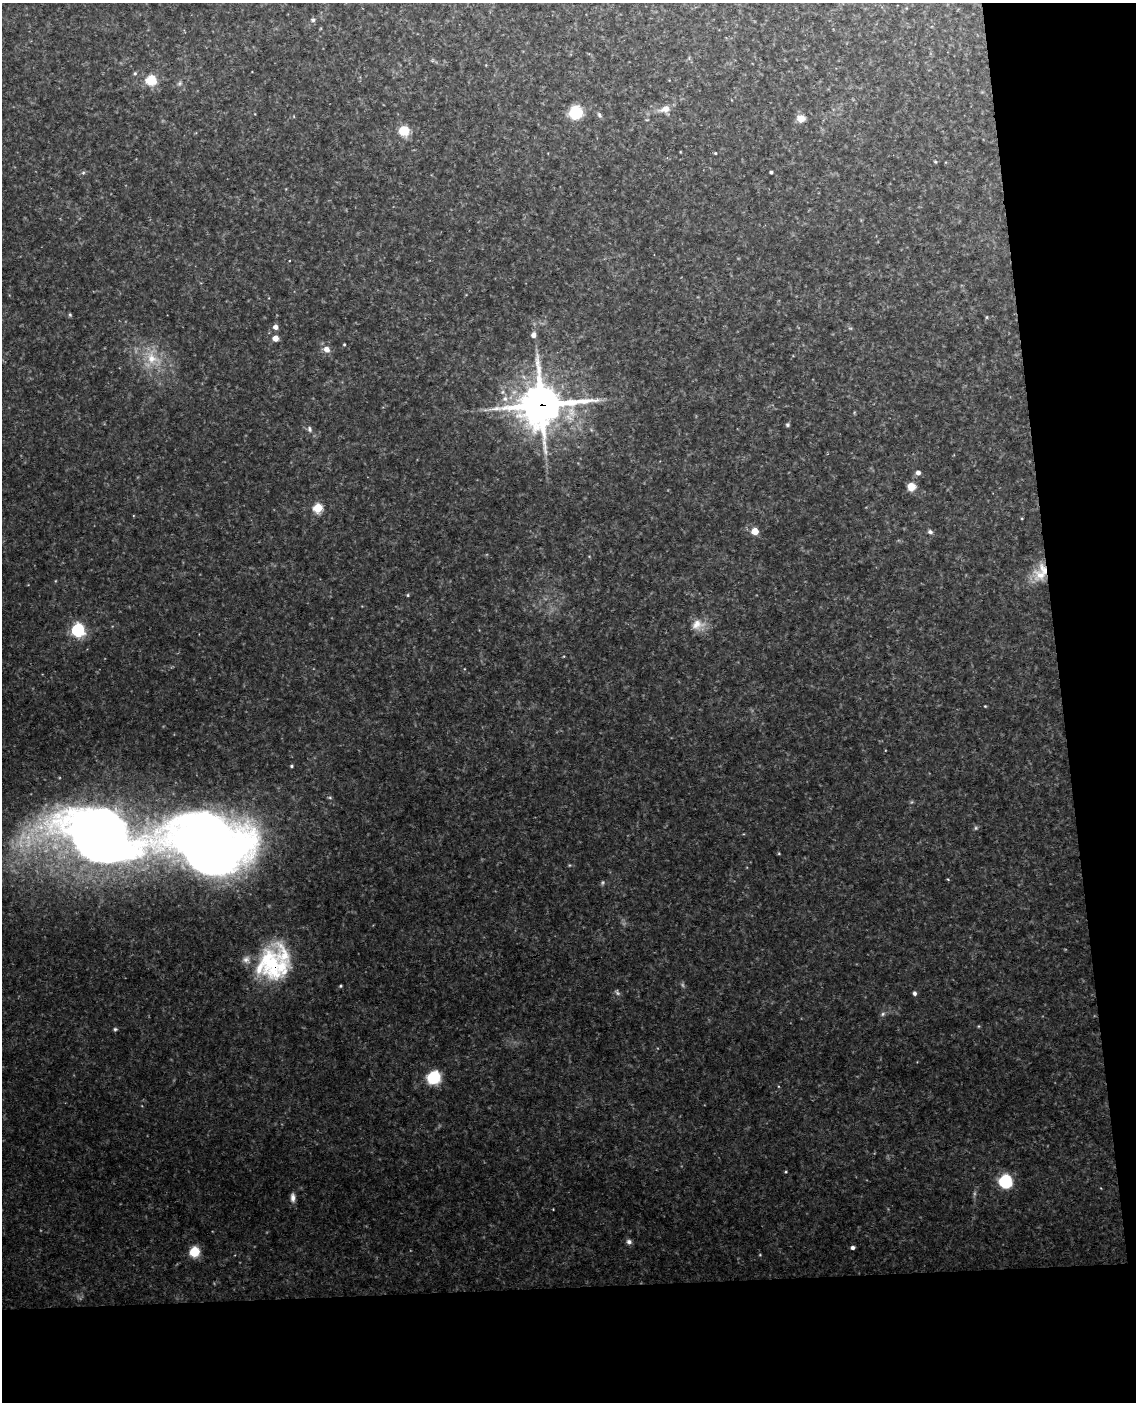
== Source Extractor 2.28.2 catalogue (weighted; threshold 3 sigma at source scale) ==
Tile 12 of 4 x 3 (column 4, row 3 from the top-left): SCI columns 3462-4595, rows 243-1642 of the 4651 x 4581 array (HDU 1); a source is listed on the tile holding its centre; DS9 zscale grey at full resolution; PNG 1138 x 1404 px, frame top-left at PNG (2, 3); no overlay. Shown black and unused: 15% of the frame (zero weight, under 3 of 4 exposures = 6% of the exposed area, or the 3 px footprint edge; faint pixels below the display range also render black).
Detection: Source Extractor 2.28.2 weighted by HDU 2 'WHT'; one run over the whole footprint, this tile lists its part. Background 0.131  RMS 0.011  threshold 0.0473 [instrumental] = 3 sigma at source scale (4.5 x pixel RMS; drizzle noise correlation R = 1.50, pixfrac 1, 0.05/0.05 arcsec/px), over >= 5 px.
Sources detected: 69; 7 too faint to see at this stretch — not listed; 3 inside a brighter listed object's ellipse — not listed separately; the other 59 listed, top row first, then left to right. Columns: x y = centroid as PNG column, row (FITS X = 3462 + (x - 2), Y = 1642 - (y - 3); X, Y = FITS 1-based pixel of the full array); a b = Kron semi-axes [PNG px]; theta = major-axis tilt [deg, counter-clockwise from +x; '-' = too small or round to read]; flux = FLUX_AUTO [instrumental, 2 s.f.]
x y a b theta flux
313 20 6 5 - 2.8
135 73 6 5 - 1.9
151 80 5 5 - 100
180 83 8 6 33 2.7
665 109 16 8 15 11
576 113 8 8 - 78
599 115 8 5 -61 2.5
801 118 11 9 -9 9.3
647 120 6 3 -17 1
404 131 7 7 - 33
715 153 3 3 - 1
935 162 4 4 - 1.4
771 172 3 3 - 1.7
83 173 6 5 - 1.8
70 315 5 4 - 1.5
987 317 5 3 - 1.2
275 327 5 5 - 7.1
533 335 6 6 - 5.2
275 338 4 4 - 14
344 344 3 3 - 1.1
327 349 8 7 - 7.7
152 358 28 19 -50 38
505 399 9 8 - 6.4
541 405 17 15 7 3200
787 425 5 4 - 1.8
309 429 10 6 -68 3.7
918 473 5 5 - 5.6
911 487 9 9 - 12
318 508 5 5 - 64
1022 518 4 3 - 0.89
755 531 5 5 - 33
930 532 7 5 -24 3.1
1040 575 22 17 -18 22
408 595 4 4 - 1.4
698 625 20 15 10 16
78 630 6 6 - 250
985 706 4 3 - 0.93
291 766 4 3 - 1.5
330 797 6 4 -8 1.5
976 828 6 5 - 1.8
100 835 95 50 -13 1100
208 844 76 50 -12 1200
779 853 4 4 - 1
948 879 4 4 - 0.93
271 965 42 36 81 120
340 986 4 3 - 1.3
915 993 5 4 - 3.2
883 1014 8 5 28 2.5
979 1026 5 3 - 1
115 1029 5 5 - 1.9
434 1077 8 8 - 87
786 1172 4 3 - 1.1
1005 1181 8 7 - 110
293 1198 12 6 -88 5.4
553 1209 2 2 - 0.67
629 1242 7 6 - 3.6
853 1248 4 3 - 3.8
194 1252 9 9 - 27
760 1255 4 3 - 0.83
Overlapping masked pixels (flux is a lower limit): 2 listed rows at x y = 541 405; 271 965